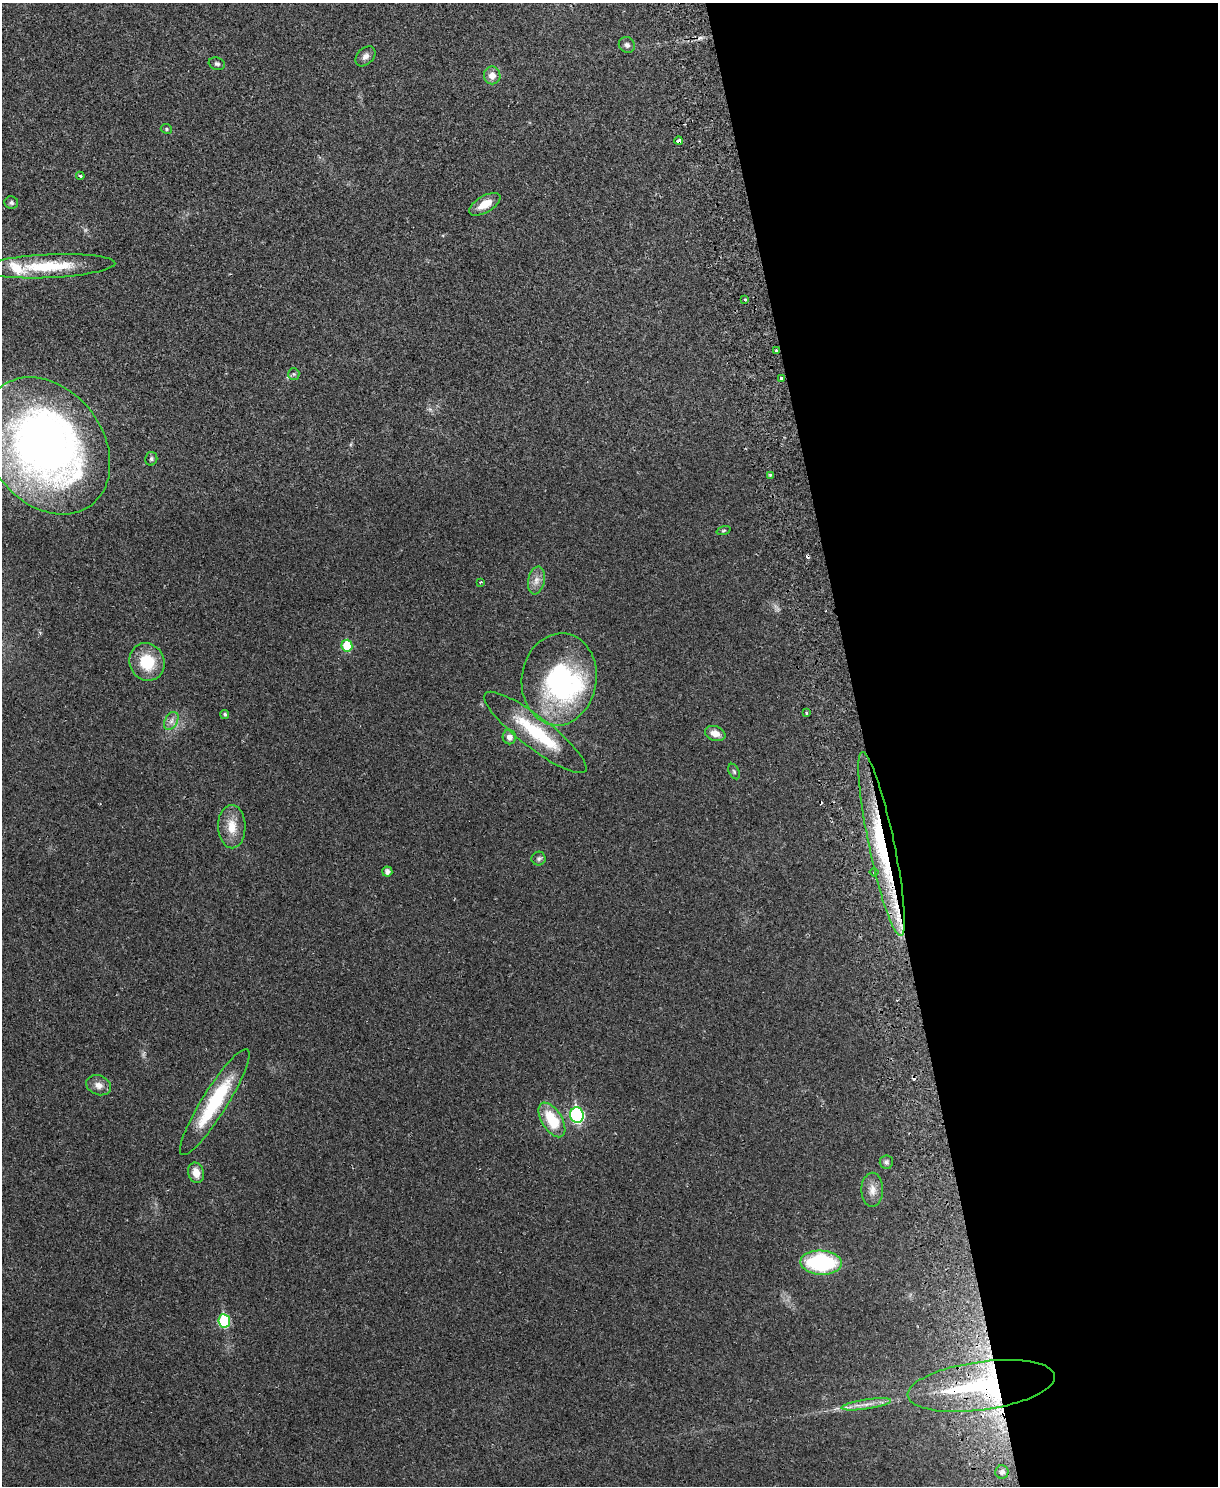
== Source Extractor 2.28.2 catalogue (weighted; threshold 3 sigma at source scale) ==
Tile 8 of 4 x 3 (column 4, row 2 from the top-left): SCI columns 3707-4922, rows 1641-3124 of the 4981 x 4874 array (HDU 1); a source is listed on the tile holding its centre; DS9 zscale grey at full resolution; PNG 1220 x 1488 px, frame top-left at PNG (2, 3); each listed source drawn as its Kron ellipse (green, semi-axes under 4 px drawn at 4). Shown black and unused: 29% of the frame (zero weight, under 2 of 3 exposures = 3% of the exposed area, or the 3 px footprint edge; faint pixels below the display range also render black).
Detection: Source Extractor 2.28.2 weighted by HDU 2 'WHT'; one run over the whole footprint, this tile lists its part. Background 0.0313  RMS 0.0043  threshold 0.0194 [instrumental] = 3 sigma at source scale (4.5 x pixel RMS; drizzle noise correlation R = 1.50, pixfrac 1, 0.05/0.05 arcsec/px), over >= 5 px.
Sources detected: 56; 1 inside a brighter object's white glare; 6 cosmic-ray / hot-pixel residue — neither listed nor drawn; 2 inside a brighter listed object's ellipse — not listed separately; the other 47 listed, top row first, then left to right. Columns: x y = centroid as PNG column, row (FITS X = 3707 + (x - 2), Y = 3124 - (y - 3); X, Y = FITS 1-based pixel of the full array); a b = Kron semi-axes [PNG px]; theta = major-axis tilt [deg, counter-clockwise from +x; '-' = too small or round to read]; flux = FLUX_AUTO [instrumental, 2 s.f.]
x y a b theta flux
627 45 8 7 - 1.3
365 56 12 8 46 2
217 64 8 6 -17 1.1
492 75 9 8 - 3.2
166 129 6 4 -24 0.61
679 141 4 3 - 5.1
80 176 4 3 - 0.67
11 203 7 6 - 1
485 204 17 8 31 5.7
48 266 67 11 3 20
745 299 3 3 - 0.88
776 351 3 3 - 0.97
294 374 6 5 - 0.77
781 379 4 3 - 3.6
46 446 74 57 -53 240
151 459 7 6 - 0.84
770 475 3 3 - 0.77
723 530 7 3 19 0.49
536 580 14 8 78 3.1
480 582 3 2 - 0.36
347 646 6 5 - 13
147 662 19 17 -66 14
559 679 46 37 82 65
806 713 3 2 - 0.52
225 714 4 4 - 0.77
171 721 10 6 61 2
535 732 63 16 -38 26
715 733 10 7 -19 3.5
509 737 7 6 - 2.3
734 772 8 5 -63 0.8
232 827 22 13 -89 7
881 844 94 13 -78 49
539 859 7 7 - 0.97
387 871 5 5 - 1.8
874 872 4 4 - 0.72
99 1085 13 9 -22 3
215 1102 62 12 58 30
577 1115 8 6 -79 58
552 1120 19 10 -58 15
886 1162 7 6 - 0.98
196 1173 10 8 -75 4.7
872 1190 17 11 90 3.9
821 1263 20 12 -3 41
224 1321 7 6 - 27
981 1386 74 24 8 75
866 1404 25 5 8 3.9
1002 1472 6 6 - 1.9
Overlapping masked pixels (flux is a lower limit): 4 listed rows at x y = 679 141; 776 351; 881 844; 981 1386